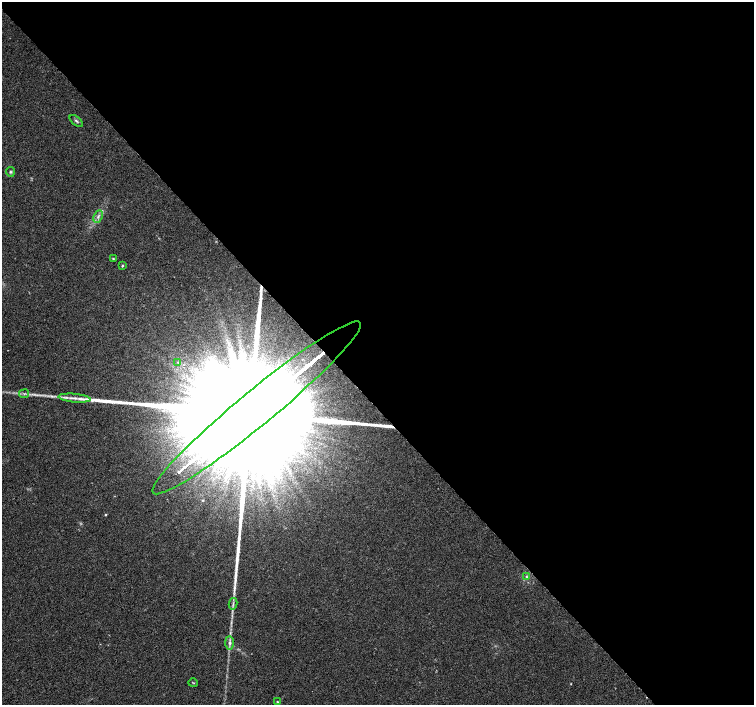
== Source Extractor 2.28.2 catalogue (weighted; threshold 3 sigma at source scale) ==
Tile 8 of 4 x 4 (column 4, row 2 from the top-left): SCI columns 4517-6020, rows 3027-4432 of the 6020 x 5987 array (HDU 1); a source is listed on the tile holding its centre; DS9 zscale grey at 2 x 2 block average (1 PNG px = mean of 2 x 2 image px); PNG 756 x 707 px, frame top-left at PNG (2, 2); each listed source drawn as its Kron ellipse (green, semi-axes under 4 px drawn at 4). Shown black and unused: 57% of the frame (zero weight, under 2 of 3 exposures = <1% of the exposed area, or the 3 px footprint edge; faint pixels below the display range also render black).
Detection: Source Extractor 2.28.2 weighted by HDU 2 'WHT'; one run over the whole footprint, this tile lists its part. Background 0.0335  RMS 0.0046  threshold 0.0208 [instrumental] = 3 sigma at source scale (4.5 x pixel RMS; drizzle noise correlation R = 1.50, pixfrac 1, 0.0396/0.0396 arcsec/px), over >= 5 px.
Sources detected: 16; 2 too faint to see at this stretch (2 x 2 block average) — neither listed nor drawn; the other 14 listed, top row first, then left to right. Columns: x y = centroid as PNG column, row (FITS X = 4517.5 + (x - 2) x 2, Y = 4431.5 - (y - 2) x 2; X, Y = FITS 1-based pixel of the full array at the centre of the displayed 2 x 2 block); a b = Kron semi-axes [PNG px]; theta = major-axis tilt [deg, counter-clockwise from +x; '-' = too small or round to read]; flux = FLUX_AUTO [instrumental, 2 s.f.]
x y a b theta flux
76 121 8 3 -38 1.9
10 172 5 4 - 1.6
98 216 6 3 65 3.1
113 259 3 3 - 1
122 266 4 2 - 1.1
178 362 3 3 - 1.8
24 394 5 3 - 1.8
75 398 16 3 -5 7
257 408 134 17 39 310000
526 577 4 3 - 1.4
233 604 6 2 79 1.8
229 643 7 3 -89 3.1
193 683 5 2 - 0.8
277 702 3 2 - 0.86
Overlapping masked pixels (flux is a lower limit): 1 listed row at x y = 257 408